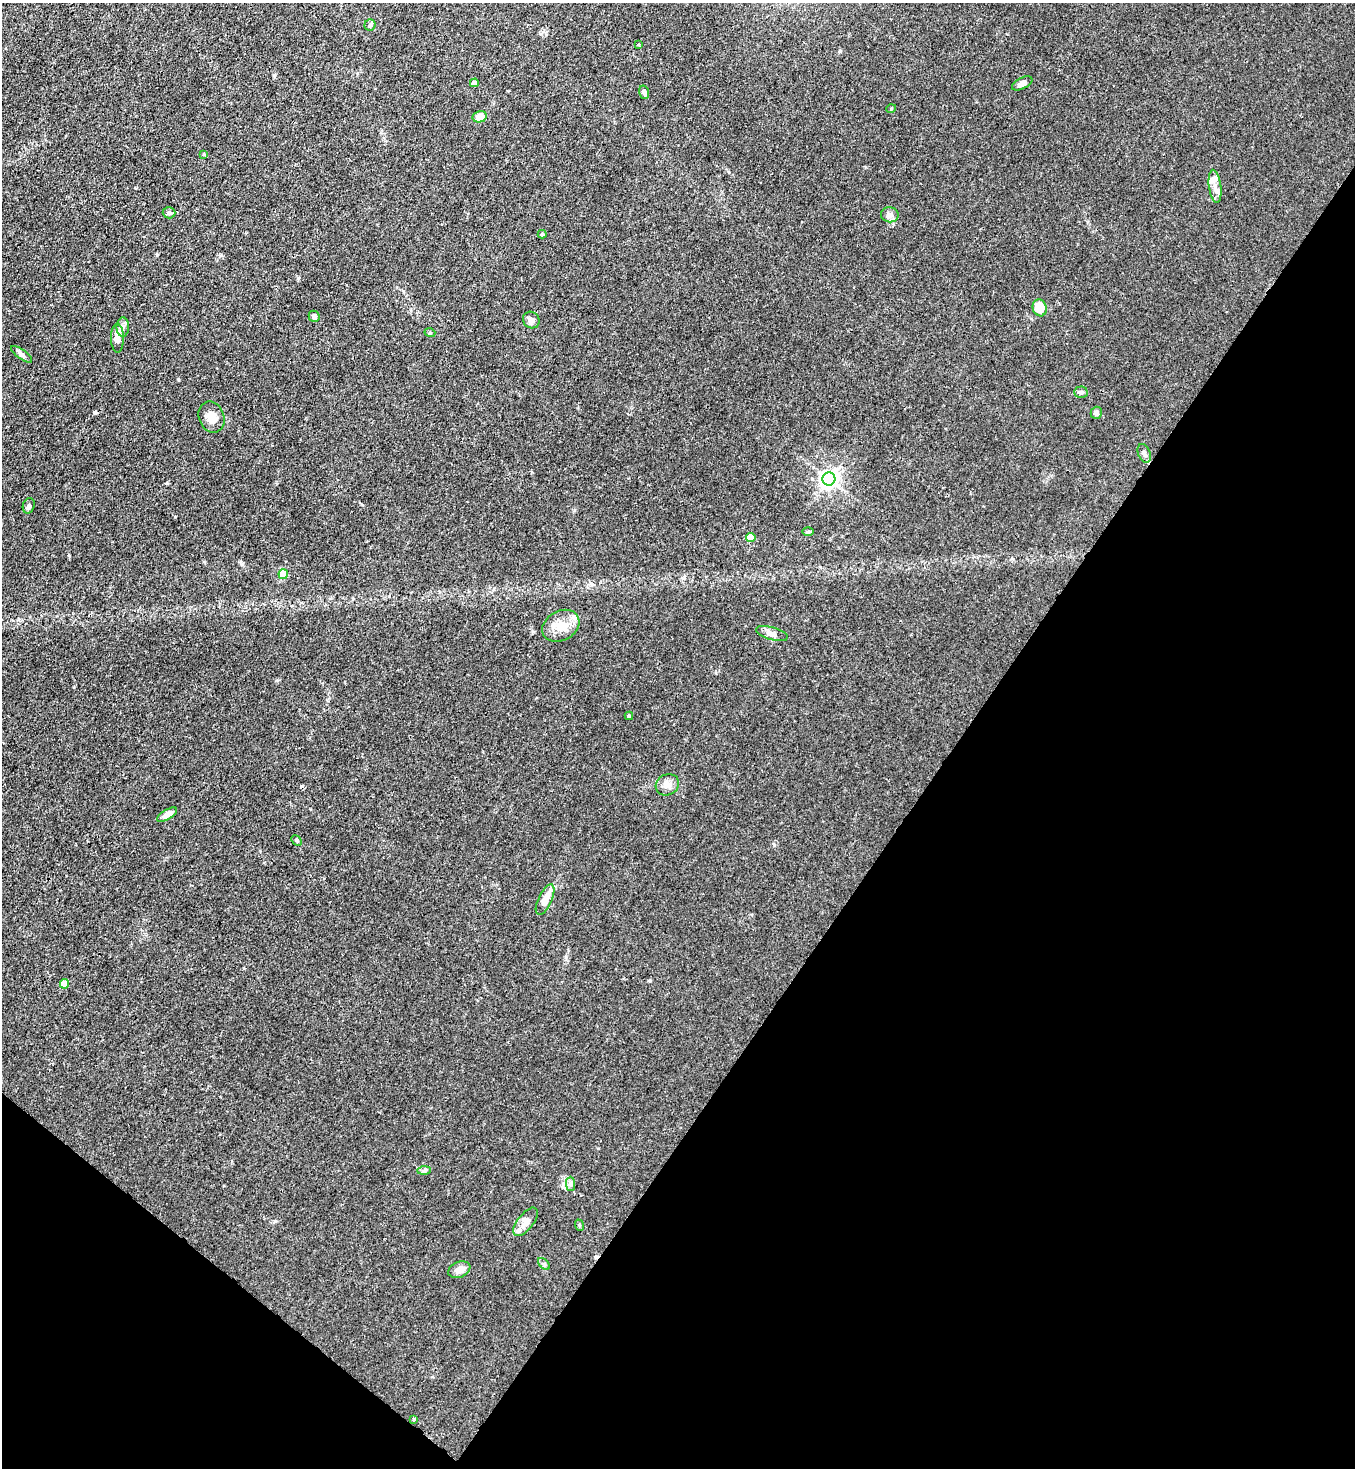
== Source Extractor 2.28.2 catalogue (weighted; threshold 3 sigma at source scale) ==
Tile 15 of 4 x 4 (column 3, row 4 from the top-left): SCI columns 2934-4286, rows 61-1526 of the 6007 x 5984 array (HDU 1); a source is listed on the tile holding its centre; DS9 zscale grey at full resolution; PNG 1357 x 1470 px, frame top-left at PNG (2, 3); each listed source drawn as its Kron ellipse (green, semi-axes under 4 px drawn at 4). Shown black and unused: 34% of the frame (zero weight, under 3 of 4 exposures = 7% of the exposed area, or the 3 px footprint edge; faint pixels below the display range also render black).
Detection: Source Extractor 2.28.2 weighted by HDU 2 'WHT'; one run over the whole footprint, this tile lists its part. Background 0.021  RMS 0.0028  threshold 0.0127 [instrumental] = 3 sigma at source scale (4.5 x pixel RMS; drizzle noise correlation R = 1.50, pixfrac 1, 0.05/0.05 arcsec/px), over >= 5 px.
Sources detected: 49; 4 cosmic-ray / hot-pixel residue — neither listed nor drawn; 2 inside a brighter listed object's ellipse — not listed separately; the other 43 listed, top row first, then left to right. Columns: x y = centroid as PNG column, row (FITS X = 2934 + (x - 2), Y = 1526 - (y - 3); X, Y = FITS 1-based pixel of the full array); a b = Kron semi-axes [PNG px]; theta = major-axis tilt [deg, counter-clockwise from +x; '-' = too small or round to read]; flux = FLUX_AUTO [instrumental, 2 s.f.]
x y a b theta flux
370 25 5 5 - 0.49
638 45 3 3 - 0.48
474 83 4 4 - 1.3
1022 83 11 5 27 1.1
644 92 7 4 -73 0.85
891 109 5 3 - 0.24
480 117 7 5 14 3
204 154 4 4 - 0.23
1215 186 17 6 -82 1.9
169 213 6 5 - 0.6
890 215 9 7 -6 1
542 234 4 4 - 0.55
1040 308 8 7 - 5.3
314 316 5 5 - 0.94
531 320 9 8 - 1.2
123 327 10 6 88 1.1
430 333 5 3 - 0.29
117 338 14 6 -89 2.7
21 354 12 4 -36 0.77
1081 392 7 5 2 0.62
1096 413 6 5 - 0.95
211 417 16 12 -69 2.6
1144 453 10 6 -68 0.81
829 479 6 6 - 130
29 506 8 6 72 0.73
808 532 6 4 1 0.35
751 537 5 4 - 5.4
283 574 5 4 - 7.4
561 626 20 14 29 4.4
772 634 16 6 -16 1.4
629 716 4 4 - 0.35
667 785 12 10 26 1.7
167 815 11 5 31 1.9
297 840 6 4 -46 0.35
545 900 16 7 65 3.7
65 984 5 4 - 4.9
424 1170 7 4 0 0.47
570 1184 7 4 -90 0.64
525 1222 17 8 51 2
579 1225 6 3 -71 0.28
544 1264 7 4 -45 0.54
459 1270 11 7 23 1.8
414 1419 3 3 - 0.68
Unlisted compact peaks at least as high as the median listed source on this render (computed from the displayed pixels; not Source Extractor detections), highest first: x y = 178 379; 840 51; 298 278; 533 632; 774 845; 242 564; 74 687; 546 34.